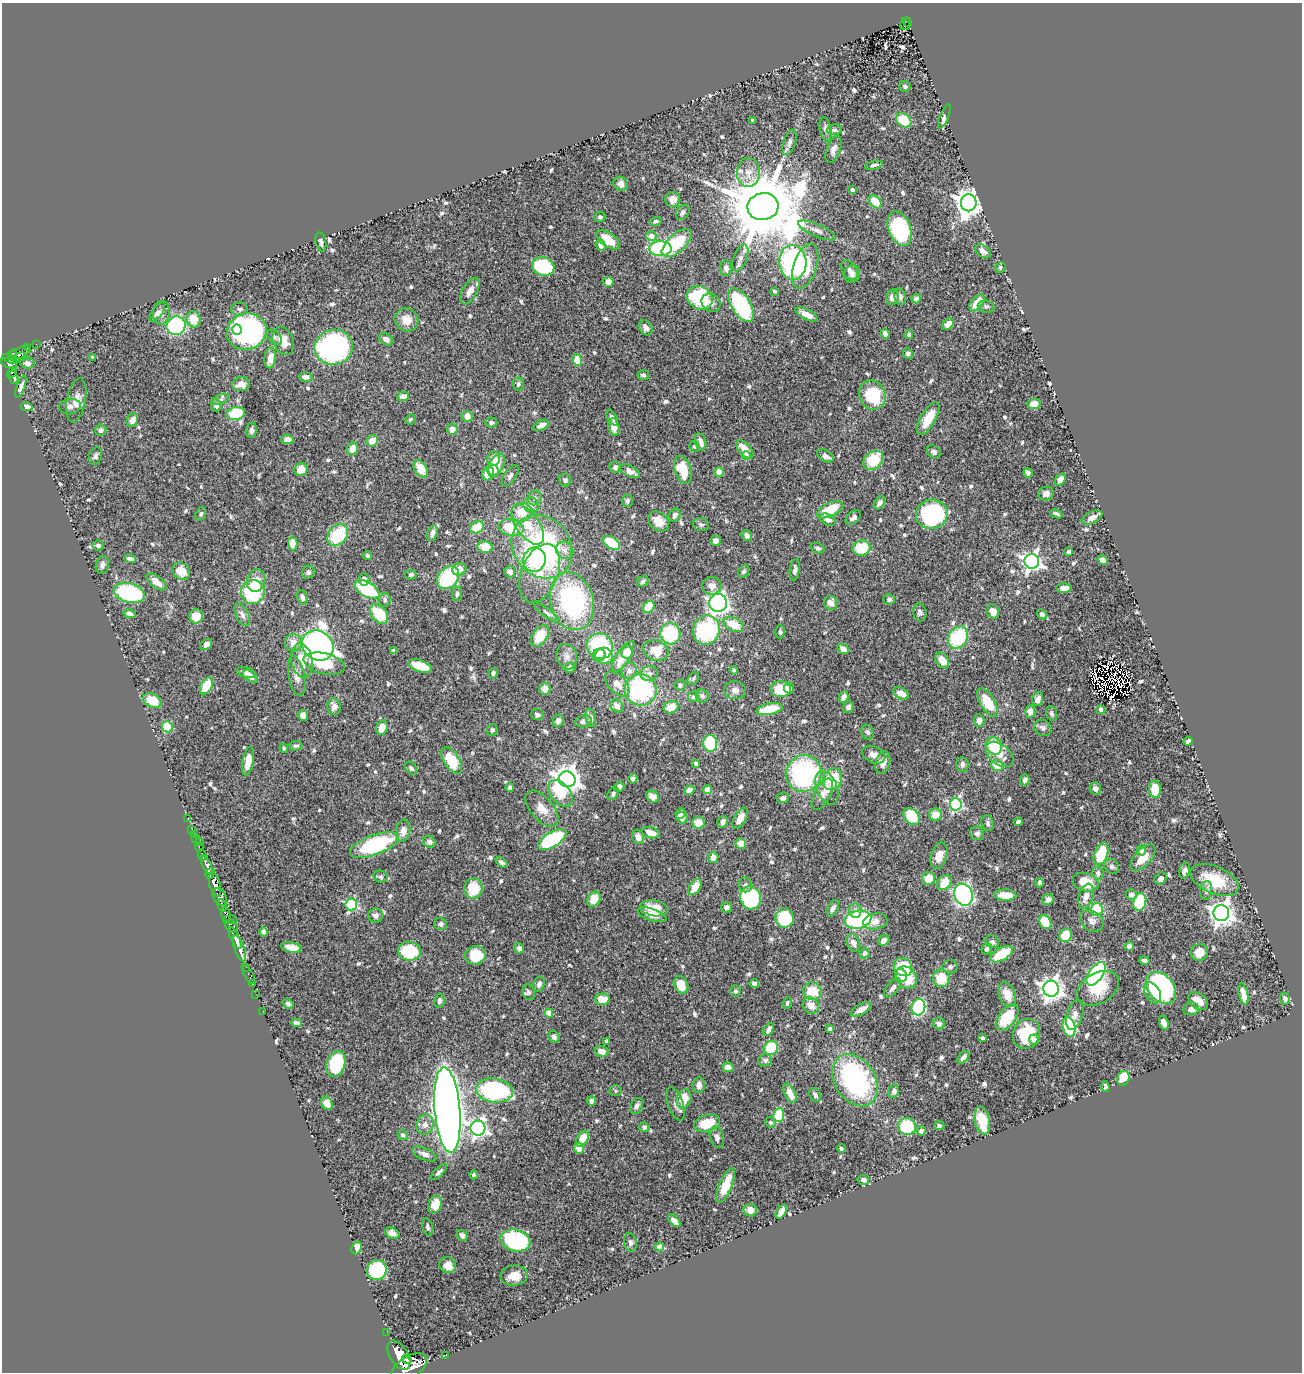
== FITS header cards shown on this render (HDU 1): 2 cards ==
NAXIS1  =                 1300
NAXIS2  =                 1370

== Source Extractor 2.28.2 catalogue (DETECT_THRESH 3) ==
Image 1300 x 1370 px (HDU 1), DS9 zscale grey, 1 PNG px = 1 image px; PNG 1304 x 1374 px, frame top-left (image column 1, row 1370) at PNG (2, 3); each listed source drawn as its Kron ellipse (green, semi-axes under 4 px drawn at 4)
Background 0.508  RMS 0.023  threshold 0.0696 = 3 sigma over >= 5 px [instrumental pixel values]
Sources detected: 735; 9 with non-positive FLUX_AUTO (blend fragments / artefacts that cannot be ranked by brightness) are neither listed nor drawn; of the other 726, the 500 brightest by FLUX_AUTO listed and drawn (226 fainter detections omitted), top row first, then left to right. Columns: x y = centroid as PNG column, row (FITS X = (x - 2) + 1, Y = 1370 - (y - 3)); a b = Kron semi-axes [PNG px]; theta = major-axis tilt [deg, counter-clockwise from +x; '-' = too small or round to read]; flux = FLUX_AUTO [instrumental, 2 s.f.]
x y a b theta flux
907 22 5 3 - 21
905 25 5 4 - 26
905 86 6 5 - 4.4
944 116 13 4 68 5
904 120 8 6 -36 46
753 121 4 3 - 3.3
826 129 12 5 -79 7.2
834 130 7 5 5 4.1
789 142 13 6 72 6.8
833 149 14 7 70 10
874 165 9 4 16 4.8
748 172 14 11 -88 19
621 184 7 6 - 8.6
852 190 4 3 - 6.7
673 199 7 7 - 9.5
875 202 8 5 -44 40
969 203 8 8 - 1800
763 206 15 13 9 24000
683 212 8 6 54 4.6
600 217 5 5 - 3.3
656 221 6 4 17 3.5
900 229 18 11 -68 150
817 230 20 6 -23 11
651 236 5 5 - 14
608 240 13 7 -37 35
321 242 10 5 -78 4.9
677 243 18 8 42 81
601 245 6 5 - 10
660 249 11 7 -1 160
983 251 9 5 -39 7.7
740 258 14 6 69 7.7
793 262 17 13 -86 250
805 266 23 11 72 72
543 267 11 9 -18 140
1000 267 5 5 - 3.6
726 268 7 5 -88 7.4
849 270 11 7 -55 8.7
852 274 9 8 - 7.7
608 282 5 5 - 12
470 291 14 7 60 13
774 291 3 3 - 4.1
892 297 8 6 78 10
900 297 8 6 -79 7.2
700 298 13 11 -32 120
916 299 4 4 - 5.7
711 303 10 9 - 9.6
977 303 10 5 51 24
741 305 19 9 -58 180
986 307 8 6 -8 3.6
240 309 8 6 1 4.9
157 312 11 5 56 5
161 313 12 8 82 9.2
807 314 12 5 -27 18
194 319 8 7 - 27
406 320 12 11 - 20
948 324 7 5 48 19
176 326 9 9 - 260
646 328 8 6 -60 7.3
237 330 5 4 - 60
247 331 20 18 19 460
885 334 5 4 - 8.8
909 335 4 4 - 3.5
275 337 9 5 -46 4.2
386 339 7 5 -32 6.7
283 341 15 10 -69 21
36 344 2 2 - 3.3
28 347 3 3 - 12
334 347 19 17 14 380
20 353 11 5 23 130
12 354 4 4 - 180
908 354 5 4 - 5.6
20 357 8 3 10 49
93 357 4 3 - 3.3
270 358 10 6 83 18
11 359 9 4 -16 260
577 360 6 4 -80 33
9 363 8 4 -21 270
27 363 7 5 -9 6.3
12 372 6 4 62 99
643 375 6 5 - 3.7
14 377 7 3 -70 130
305 377 7 5 -2 6.6
241 384 9 7 12 15
518 384 7 6 - 4.6
21 387 11 4 71 5.3
872 395 15 13 -68 74
403 396 6 4 2 13
221 399 8 5 24 3.7
76 400 22 9 79 18
1034 404 6 5 - 16
216 405 6 5 - 6.1
27 407 6 4 -13 11
70 407 11 7 7 5.8
236 413 9 6 15 75
467 416 5 5 - 14
612 418 9 4 -60 4.7
928 418 18 7 60 32
410 419 5 5 - 3.4
132 420 7 5 68 12
491 423 6 5 - 4.8
541 425 8 4 25 11
614 427 9 5 -80 13
452 429 5 5 - 10
101 430 6 5 - 5.4
251 430 7 5 82 5.7
288 439 6 4 -6 11
372 441 6 5 - 19
701 442 9 5 -74 11
694 446 5 5 - 4.4
353 449 6 5 - 19
745 449 11 6 -48 23
934 452 7 6 - 4.3
96 456 9 6 71 5
746 456 4 4 - 16
825 456 9 5 -31 7.3
494 459 7 6 - 14
873 460 11 8 41 56
496 465 12 7 64 36
615 467 6 5 - 5.8
301 469 7 6 - 20
421 469 9 6 -58 24
683 470 14 8 -71 44
493 471 6 5 - 11
630 471 11 5 -26 12
719 472 5 4 - 16
488 473 7 5 69 33
1028 473 5 4 - 6
510 476 12 6 56 4.8
565 480 6 6 - 4.1
1060 480 6 4 51 13
1046 494 8 6 18 9.4
535 498 7 6 - 5
627 501 6 5 - 3.9
880 503 7 5 55 5
531 505 8 7 - 9.6
830 510 14 6 26 47
522 512 10 9 - 27
201 514 7 5 71 3.5
932 514 16 14 11 250
1057 514 6 3 -30 3.9
675 515 7 5 62 5.5
853 517 9 5 40 6.7
1092 518 11 5 26 9.2
828 520 8 5 -28 7.7
659 521 11 8 -41 23
528 525 23 11 -55 35
701 525 8 6 -20 3.6
477 527 7 5 32 42
511 528 12 8 -12 58
432 533 8 5 73 7.3
338 535 12 9 51 78
747 535 6 5 - 7.7
715 541 5 5 - 7.8
293 543 7 4 -87 23
612 543 9 5 -33 61
98 545 5 5 - 3.6
485 547 7 6 - 30
542 547 33 28 -53 340
818 548 7 5 -20 4.2
862 548 9 7 11 50
565 550 9 8 - 9.3
1069 551 4 3 - 3.6
368 556 5 4 - 3.4
130 559 6 4 -16 6.5
534 560 12 11 - 49
1103 560 6 4 -36 11
1032 561 7 7 - 740
102 565 9 6 75 6.2
459 569 7 6 - 14
795 570 11 5 82 5.5
181 571 9 8 - 29
744 571 7 5 56 4.2
308 572 6 6 - 4.3
510 572 5 5 - 9.7
540 573 31 18 68 47
411 575 6 5 - 4.8
448 578 12 10 54 100
364 579 6 5 - 10
256 581 11 9 72 19
156 582 11 5 -39 17
643 582 6 5 - 3.6
712 586 9 9 - 14
1064 588 8 4 2 12
367 589 13 7 -30 110
253 592 12 12 - 110
129 593 16 9 -15 160
457 594 7 5 82 3.9
302 597 8 5 -73 5.7
889 599 5 5 - 5.8
385 600 7 6 - 5.1
572 601 29 21 -75 250
718 603 9 9 - 570
831 603 7 6 - 15
649 607 6 5 - 44
993 611 7 6 - 16
920 612 9 7 -80 4.9
547 613 16 4 -36 4.5
130 614 6 4 -14 6.4
379 614 11 7 -50 66
1042 614 6 4 -42 3.9
242 615 12 6 -64 7.6
196 616 7 7 - 26
734 624 11 6 -25 37
706 630 15 13 70 150
780 632 6 4 -89 3.4
670 634 10 10 - 120
540 636 12 7 57 40
958 637 12 9 55 110
293 643 8 8 - 16
206 645 6 5 - 9.5
318 646 16 14 -37 930
600 646 13 12 - 130
843 649 6 5 - 11
394 651 4 3 - 3.9
656 651 13 10 -20 30
627 652 7 6 - 19
599 655 6 6 - 9.8
604 656 9 8 - 29
567 657 13 10 -74 11
623 657 18 6 58 34
302 660 17 10 -78 31
942 660 8 6 -57 18
324 664 21 10 -13 47
420 666 12 5 -19 39
570 668 5 4 - 7.7
734 670 4 4 - 3.3
629 671 8 7 - 7.8
246 673 10 5 -17 7.4
493 673 5 5 - 4.5
649 674 9 7 15 7.4
251 676 8 5 -39 10
297 676 20 8 -79 15
693 678 7 5 53 3.3
617 684 15 9 -46 14
680 685 6 5 - 4.9
206 686 9 6 61 45
789 688 5 5 - 4.9
545 689 6 5 - 12
781 689 10 8 1 54
641 690 16 15 - 190
735 690 11 9 -5 9.8
901 693 8 5 -27 14
702 696 7 6 - 4.3
693 697 5 5 - 3.4
844 697 6 4 63 9.8
1038 699 7 5 74 9.4
152 701 10 6 -24 38
988 702 16 7 -59 45
617 706 7 6 - 11
334 707 8 7 - 11
671 707 8 6 24 28
848 707 5 5 - 6.3
769 709 13 5 11 55
1101 710 4 4 - 11
1030 711 6 5 - 14
1052 713 8 5 -71 3.6
303 715 5 5 - 11
537 715 6 5 - 4.9
591 718 9 5 -81 5.4
558 721 6 5 - 10
583 721 8 6 16 7.7
979 721 6 5 - 9.4
167 727 5 5 - 44
382 728 7 5 72 22
1043 728 9 7 -34 6.3
492 730 6 5 - 4.1
868 732 7 6 - 3.9
1188 741 4 4 - 5.1
710 743 8 7 - 110
296 746 6 4 3 3.4
994 746 9 8 - 58
284 748 5 4 - 3.3
1000 754 16 10 -39 22
874 755 12 8 -24 10
452 760 15 8 -56 50
248 761 14 5 79 18
883 762 11 7 75 15
696 763 4 3 - 7.6
962 764 7 6 - 6.1
997 766 6 5 - 27
411 768 7 5 -48 4.9
804 773 18 18 - 240
567 779 8 7 - 1700
633 779 4 4 - 5.3
833 779 11 9 67 52
1025 780 5 4 - 6
619 787 5 4 - 8.1
510 788 4 4 - 7
827 788 18 10 -69 16
1095 788 6 5 - 5.6
1155 789 8 5 -84 39
689 790 5 4 - 8.2
708 790 4 4 - 34
561 793 15 9 -50 59
613 794 7 5 57 3.9
822 794 17 8 62 13
653 797 7 5 -33 8.9
783 798 6 5 - 6.4
956 804 6 6 - 250
542 809 21 11 -50 24
680 813 5 5 - 11
936 815 6 6 - 21
912 816 10 7 -49 54
187 818 3 2 - 6.4
682 818 6 5 - 8
740 818 11 6 61 15
723 822 6 5 - 6.5
1018 822 4 4 - 3.9
698 823 6 6 - 23
988 823 8 6 -75 4.8
192 829 2 2 - 8.4
403 831 11 7 81 13
651 833 9 5 -17 18
977 833 7 6 - 5.1
194 834 3 2 - 5.6
638 837 7 6 - 10
196 838 3 3 - 33
552 840 16 7 32 150
199 842 3 2 - 5.1
429 842 6 6 - 9.8
741 843 5 5 - 22
374 845 25 10 20 170
199 847 4 2 - 93
1141 850 5 4 - 6.9
1101 854 12 6 68 81
202 855 5 3 - 100
939 856 14 8 73 17
713 858 5 5 - 9.5
1143 858 16 8 49 23
501 862 7 4 -37 4
207 865 10 4 -64 810
1112 866 8 7 - 5
1185 870 8 5 74 5.4
210 873 5 3 - 410
1098 873 7 5 -82 5.4
381 877 7 6 - 4.6
929 878 6 6 - 26
1161 878 7 5 41 5.1
1214 880 26 13 -23 54
944 882 8 6 51 28
1085 882 13 9 -18 34
1039 883 5 3 - 6.2
215 885 12 5 -74 2100
746 885 7 6 - 4.4
695 887 9 5 55 25
473 888 10 9 - 42
1206 891 9 6 81 4.7
1131 894 5 5 - 6.9
963 895 11 9 -72 520
1005 895 11 5 -2 26
1086 896 13 7 73 13
220 897 9 6 -57 460
750 898 11 10 - 160
594 899 8 6 60 24
1048 899 6 5 - 9.4
1140 902 9 6 74 110
351 904 6 6 - 190
222 905 6 3 -72 300
727 907 5 5 - 6.3
654 908 14 8 -9 30
833 908 9 5 61 5.6
1097 909 6 6 - 82
855 910 7 6 - 9.3
1221 913 8 8 - 1500
226 914 8 4 -80 340
376 915 7 7 - 5.9
652 915 15 6 -18 19
785 918 9 9 - 79
230 920 7 3 4 210
858 920 13 9 11 190
875 921 12 8 9 14
1092 921 13 9 -36 9.1
1045 922 7 5 -60 48
441 924 6 6 - 4.9
231 926 7 5 -52 130
264 932 4 4 - 5.9
1066 935 7 6 - 41
235 938 12 4 -65 1400
884 940 6 5 - 8.7
992 942 7 6 - 4.7
853 943 9 6 -62 8.7
1129 946 5 4 - 7.7
292 947 10 5 -10 19
240 948 13 5 -70 980
519 948 5 5 - 8
987 949 6 5 - 4.7
409 951 11 9 -7 76
1199 952 8 8 - 23
865 953 5 5 - 5.4
1002 954 12 6 29 63
475 955 10 9 - 51
1144 960 5 3 - 5
246 967 2 2 - 7.7
903 967 10 8 -42 77
950 967 7 6 - 4.3
1096 974 13 7 56 280
249 975 10 3 -63 24
901 975 7 6 - 19
906 978 12 10 -49 41
941 978 8 8 - 36
252 983 3 2 - 13
754 983 5 3 - 4.6
539 984 8 5 72 6.4
681 985 9 6 -63 29
893 988 11 5 50 6.3
1098 988 23 15 30 48
1161 988 18 13 -50 260
1051 989 8 8 - 1300
735 991 6 5 - 3.8
812 991 9 8 - 36
529 992 8 6 -72 4.4
1152 993 11 7 -61 19
256 994 2 2 - 6
1243 994 11 4 -79 21
1007 995 13 8 -70 23
602 999 7 5 -1 30
1285 999 6 5 - 6.6
439 1001 7 5 83 4.7
1198 1001 11 7 -39 20
787 1003 6 4 67 3.6
288 1004 6 4 -36 4
811 1006 8 7 - 16
918 1007 8 6 74 170
861 1009 11 5 29 13
1191 1009 8 6 13 12
263 1012 2 2 - 3.8
549 1013 4 4 - 23
1075 1015 15 8 73 11
1007 1018 15 8 52 60
296 1023 5 4 - 5.8
939 1023 6 5 - 6.3
1164 1023 7 4 -72 15
1069 1027 10 6 -78 85
769 1029 7 4 56 9.3
830 1029 4 4 - 4.4
1026 1034 15 13 68 72
554 1037 6 5 - 5.4
982 1038 4 4 - 3.4
1034 1040 5 5 - 4.5
606 1041 4 3 - 3.3
771 1048 7 7 - 61
602 1051 7 5 -15 13
963 1057 7 4 49 5.5
765 1060 7 6 - 4
336 1064 13 9 71 90
728 1067 5 4 - 19
1123 1078 7 6 - 46
855 1080 28 20 -57 270
699 1085 8 6 87 9.6
1105 1087 5 3 - 4.1
494 1090 18 12 -7 220
616 1091 6 5 - 3.4
894 1091 7 5 77 7.1
790 1093 10 5 -64 18
815 1095 7 5 -62 5.4
684 1099 10 7 74 32
591 1101 4 4 - 8.3
327 1103 7 5 -67 14
676 1104 17 7 -71 9.5
636 1106 8 6 62 6.6
447 1110 43 12 -85 2700
779 1115 7 5 81 63
982 1121 14 7 -80 41
770 1122 5 5 - 3.6
707 1123 13 8 15 45
425 1125 10 8 77 11
939 1125 5 5 - 3.9
907 1126 9 8 - 72
644 1127 5 5 - 4.2
478 1128 7 7 - 540
921 1131 4 4 - 9.1
403 1135 6 5 - 3.7
717 1137 11 7 -73 7.7
582 1139 9 5 57 32
579 1148 6 5 - 15
841 1148 4 4 - 3.7
424 1154 13 5 -23 8.2
439 1172 10 4 44 4.9
474 1175 4 4 - 4.3
863 1180 6 5 - 5.3
726 1185 18 6 67 42
435 1204 9 6 67 22
750 1210 7 6 - 12
781 1212 8 4 59 11
674 1221 7 4 -45 11
427 1227 9 5 -77 3.9
392 1233 8 5 -26 8.3
462 1235 6 5 - 5.6
515 1240 15 10 -15 210
630 1242 9 6 -81 5.3
660 1247 4 4 - 36
356 1248 6 5 - 20
448 1265 8 7 - 16
377 1270 10 9 - 130
514 1276 13 10 6 23
387 1332 2 2 - 5.6
399 1355 16 9 -59 2700
445 1355 3 2 - 6.2
407 1359 5 3 - 370
409 1367 20 11 32 3500
At the frame edge (FLAGS 8, measured only in part): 1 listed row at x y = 409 1367
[226 fainter detections neither listed nor drawn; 9 non-positive-flux detections neither listed nor drawn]